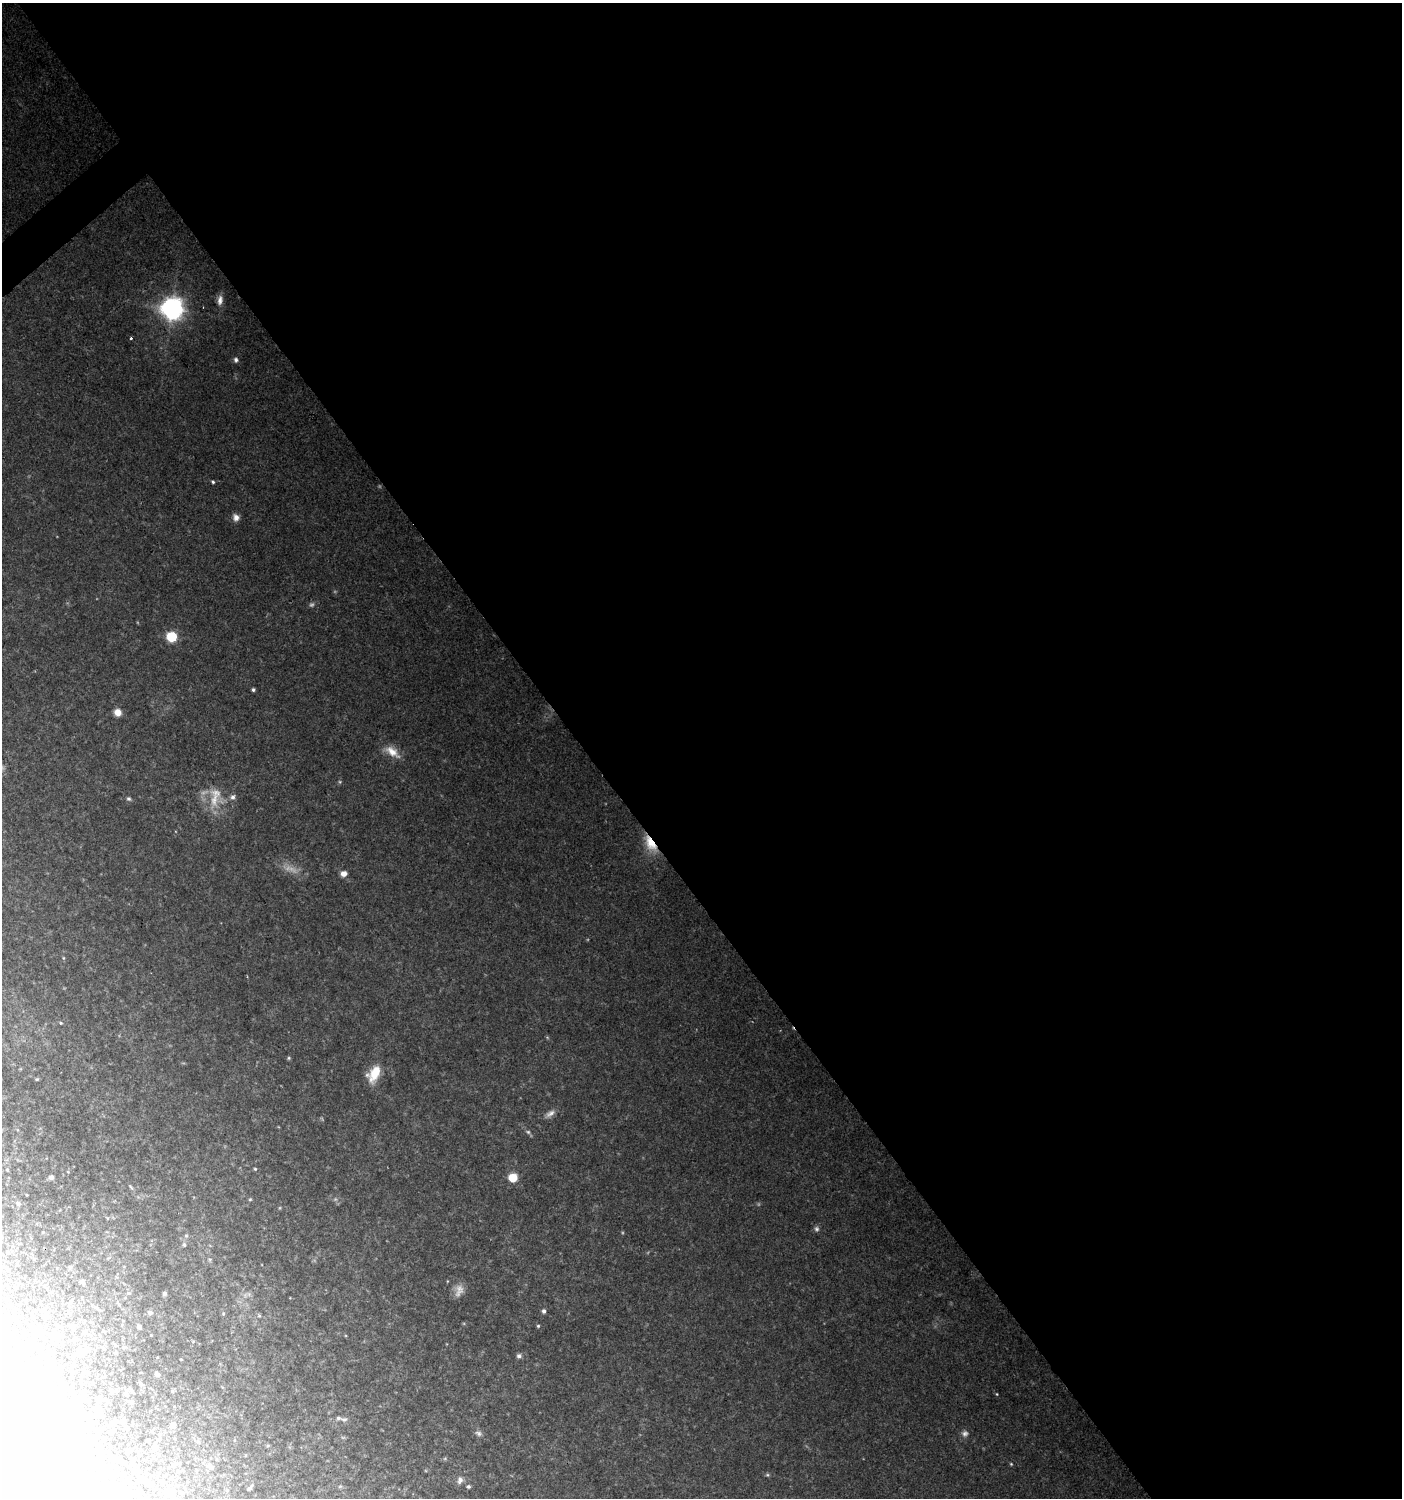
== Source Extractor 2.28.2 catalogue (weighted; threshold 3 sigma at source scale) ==
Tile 8 of 4 x 4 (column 4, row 2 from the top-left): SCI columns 4401-5800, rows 2993-4488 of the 5938 x 5990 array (HDU 1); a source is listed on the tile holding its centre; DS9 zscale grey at full resolution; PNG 1404 x 1500 px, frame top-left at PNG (2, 3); no overlay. Shown black and unused: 59% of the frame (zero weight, under 2 of 3 exposures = <1% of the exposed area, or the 3 px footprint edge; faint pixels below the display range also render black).
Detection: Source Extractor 2.28.2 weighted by HDU 2 'WHT'; one run over the whole footprint, this tile lists its part. Background 0.125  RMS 0.011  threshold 0.0478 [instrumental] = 3 sigma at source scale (4.5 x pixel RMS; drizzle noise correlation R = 1.50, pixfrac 1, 0.0396/0.0396 arcsec/px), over >= 5 px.
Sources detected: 86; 3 too faint to see at this stretch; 11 inside a brighter object's white glare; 1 cosmic-ray / hot-pixel residue — not listed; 1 inside a brighter listed object's ellipse — not listed separately; the other 70 listed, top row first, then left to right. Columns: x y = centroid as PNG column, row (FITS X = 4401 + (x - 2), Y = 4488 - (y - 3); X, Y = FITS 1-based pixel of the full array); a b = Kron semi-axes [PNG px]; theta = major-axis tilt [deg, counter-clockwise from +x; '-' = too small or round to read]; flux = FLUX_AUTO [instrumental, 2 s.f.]
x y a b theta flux
220 300 13 7 82 6.4
172 309 8 8 - 950
236 360 6 5 - 2.9
213 482 5 4 - 1.7
236 517 9 8 - 5.8
172 637 6 6 - 85
253 690 4 4 - 2.1
118 712 7 7 - 9.8
392 752 22 10 -36 14
233 797 7 6 - 3.4
129 799 6 5 - 2.2
214 800 25 12 82 21
650 844 22 10 -57 22
344 874 6 5 - 7.1
63 958 5 3 - 1.1
61 1023 4 4 - 1.1
289 1058 5 4 - 1.3
374 1073 20 11 60 24
37 1079 4 4 - 1.2
550 1113 14 7 35 5.9
528 1132 6 5 - 2.1
255 1169 4 4 - 1.1
51 1177 5 5 - 3.1
513 1178 5 5 - 44
250 1199 5 4 - 1.1
18 1204 6 5 - 2.3
817 1229 7 7 - 2.8
184 1245 6 5 - 2
8 1253 4 4 - 1.1
70 1267 5 5 - 1.6
82 1282 6 5 - 2.9
459 1290 18 10 73 9
165 1293 4 4 - 2.9
544 1311 5 4 - 2.7
150 1313 6 5 - 3.4
72 1325 6 4 19 1.6
538 1326 4 4 - 1.3
139 1327 4 3 - 2.4
37 1329 9 6 3 5.1
56 1336 9 8 - 11
519 1356 7 6 - 2.7
181 1359 3 2 - 0.68
157 1374 5 4 - 2.9
141 1384 6 4 -19 1.4
172 1391 5 5 - 1.3
126 1394 6 5 - 2.6
997 1394 4 3 - 0.77
98 1409 8 5 -77 13
344 1419 8 6 1 2.7
59 1420 45 16 66 48
123 1420 5 5 - 2
114 1422 5 5 - 4.5
93 1423 4 3 - 1.5
173 1425 5 5 - 5.8
478 1433 9 6 -27 3.2
965 1433 9 9 - 4.5
268 1445 5 3 - 1.2
155 1448 8 5 -28 2.4
1011 1464 5 3 - 1.1
173 1465 5 5 - 1.5
210 1466 8 7 - 2.9
178 1471 4 3 - 0.86
110 1473 5 4 - 5.9
767 1475 5 5 - 1.4
171 1478 4 4 - 0.92
460 1480 10 7 81 4.7
147 1483 5 5 - 3.3
468 1486 4 4 - 2
250 1488 6 3 52 2.3
170 1492 9 9 - 8
Overlapping masked pixels (flux is a lower limit): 1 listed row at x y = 650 844